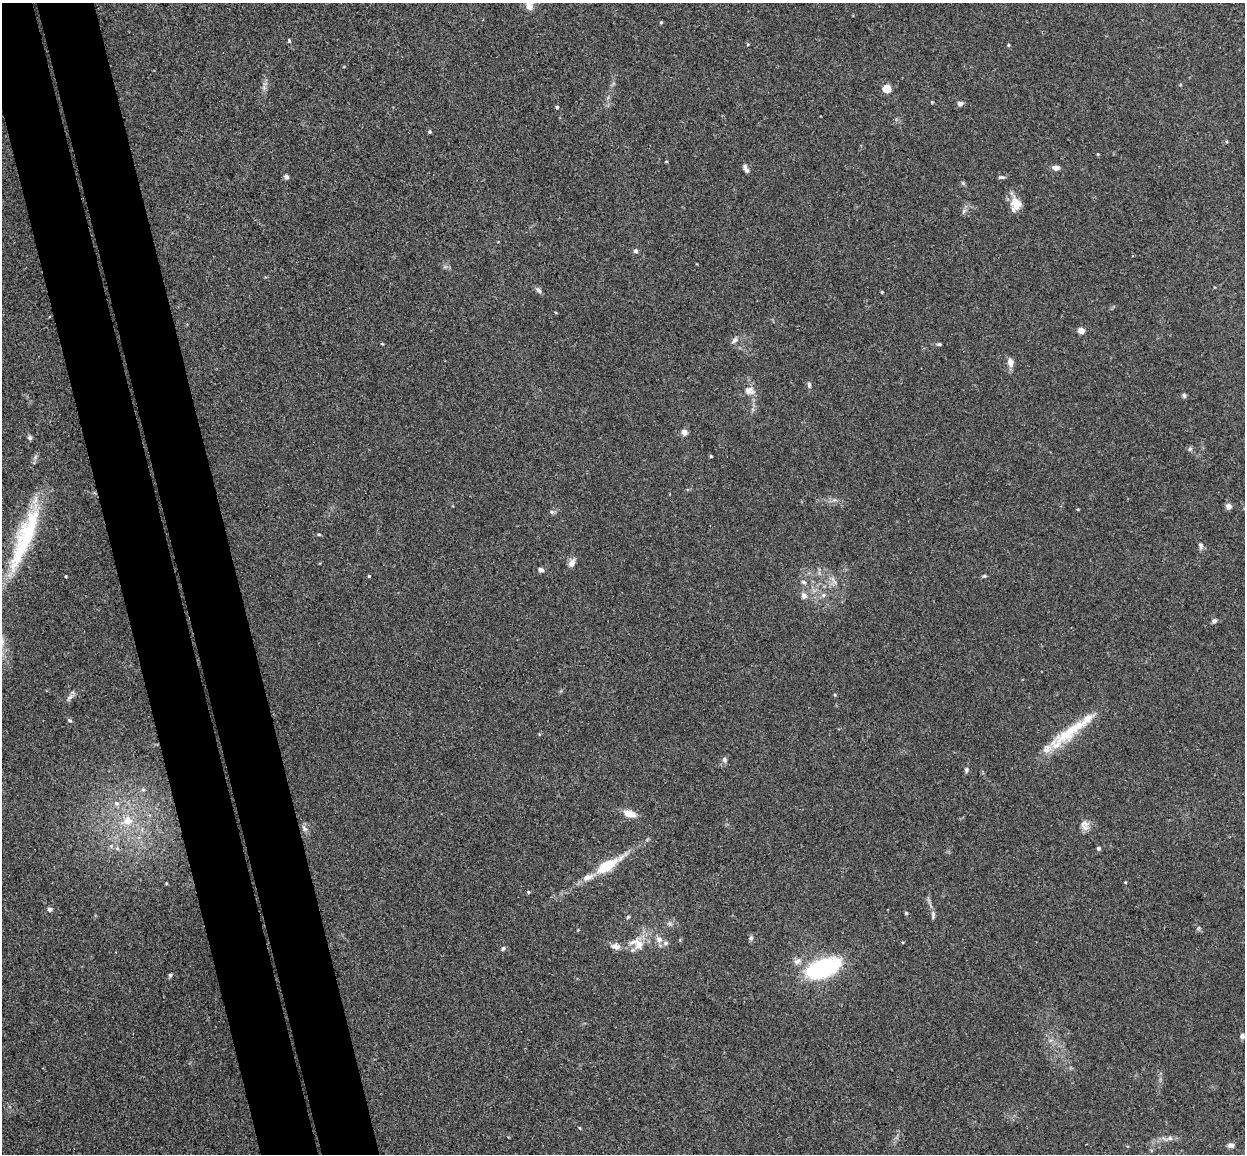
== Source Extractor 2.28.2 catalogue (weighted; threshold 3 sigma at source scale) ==
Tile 11 of 4 x 4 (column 3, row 3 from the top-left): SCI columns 2545-3787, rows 1305-2456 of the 5086 x 5029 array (HDU 1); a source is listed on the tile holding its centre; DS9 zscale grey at full resolution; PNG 1247 x 1156 px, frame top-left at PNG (2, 3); no overlay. Shown black and unused: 9% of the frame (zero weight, under 3 of 4 exposures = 5% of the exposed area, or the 3 px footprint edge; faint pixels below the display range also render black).
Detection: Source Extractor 2.28.2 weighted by HDU 2 'WHT'; one run over the whole footprint, this tile lists its part. Background 0.0387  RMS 0.0042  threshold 0.0191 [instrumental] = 3 sigma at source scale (4.5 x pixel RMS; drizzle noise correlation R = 1.50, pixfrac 1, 0.05/0.05 arcsec/px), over >= 5 px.
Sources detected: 81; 4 inside a brighter listed object's ellipse — not listed separately; the other 77 listed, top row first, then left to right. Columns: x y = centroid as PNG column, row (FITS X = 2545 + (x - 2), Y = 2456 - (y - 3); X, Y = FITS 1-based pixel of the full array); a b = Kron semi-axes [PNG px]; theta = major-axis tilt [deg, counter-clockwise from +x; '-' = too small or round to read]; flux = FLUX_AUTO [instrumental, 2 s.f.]
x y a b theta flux
529 7 11 7 -50 2.2
661 22 4 3 - 0.48
289 41 5 4 - 0.46
748 44 4 4 - 0.4
1008 45 4 4 - 0.43
887 89 5 5 - 8.5
960 104 7 6 - 1.2
557 107 4 4 - 0.59
430 132 4 4 - 0.59
1098 154 5 3 - 0.36
666 162 4 3 - 0.33
1056 168 8 6 -5 2
747 170 7 5 -37 0.95
286 177 5 5 - 1.2
1001 177 9 4 -1 0.77
963 183 6 4 -72 0.54
1016 204 16 12 83 5.5
636 251 5 5 - 1.1
538 290 9 5 -51 1.1
882 292 3 3 - 0.37
1081 331 4 4 - 7.2
734 340 9 5 45 1.2
939 344 6 4 0 0.69
1010 362 11 8 -80 2.5
809 385 8 5 -80 0.86
749 390 14 11 -11 3.3
1184 396 7 5 -86 0.76
684 432 5 5 - 2.8
30 437 6 6 - 0.86
1190 449 6 5 - 0.73
711 456 4 3 - 0.44
1228 506 5 5 - 2.4
552 512 6 5 - 0.83
319 534 5 3 - 0.49
24 539 85 18 69 40
1201 546 10 6 -73 1.2
572 563 9 6 63 2.7
541 570 6 5 - 1.3
66 576 4 2 - 0.29
369 576 4 4 - 0.46
985 576 6 4 -10 0.54
803 582 8 5 -27 0.89
823 595 6 5 - 0.95
803 596 8 6 -76 1.7
1214 621 7 5 25 0.99
69 697 11 5 41 1.5
69 720 6 4 -19 0.66
1070 731 62 14 36 17
724 760 7 6 - 1
966 770 6 5 - 0.75
143 790 6 4 0 0.59
116 803 7 6 - 1.2
629 814 15 7 -14 4.6
127 821 9 9 - 4.3
1084 824 14 10 -36 2.7
304 829 10 5 -58 1.3
117 848 6 5 - 0.8
1098 848 4 4 - 0.91
607 866 37 11 32 14
1125 882 4 2 - 0.31
528 892 5 4 - 0.46
50 909 5 4 - 1.4
906 913 4 4 - 0.5
933 915 11 5 86 1.2
670 924 7 4 -19 0.8
751 938 6 6 - 0.87
659 939 10 8 -27 2.6
638 944 19 12 -71 5.5
616 946 12 8 -15 2.6
503 948 6 4 45 0.79
797 961 10 7 27 1.8
823 968 32 15 20 48
170 975 5 4 - 0.68
1242 1036 7 6 - 1.1
580 1128 5 3 - 0.34
1170 1138 8 6 -1 1.4
1230 1145 8 6 -2 1.4